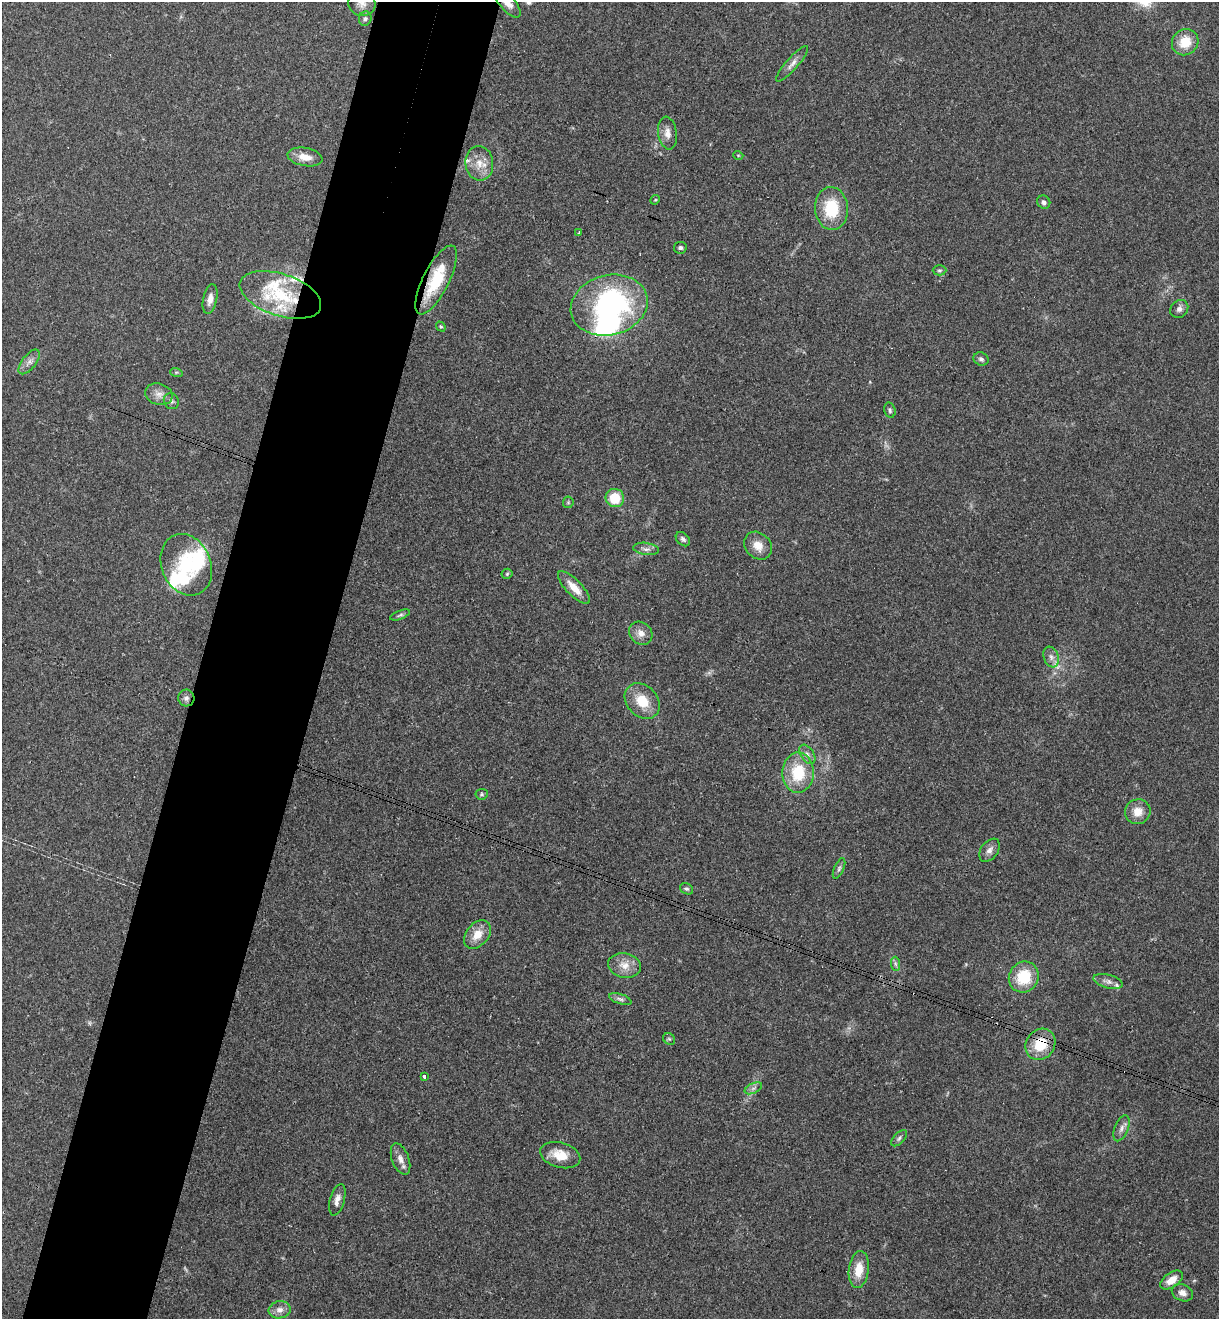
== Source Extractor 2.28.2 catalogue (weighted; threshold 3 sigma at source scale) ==
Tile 7 of 4 x 4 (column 3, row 2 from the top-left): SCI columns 2619-3835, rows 2659-3975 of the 5364 x 5313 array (HDU 1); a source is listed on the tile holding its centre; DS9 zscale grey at full resolution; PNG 1221 x 1321 px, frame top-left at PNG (2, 2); each listed source drawn as its Kron ellipse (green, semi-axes under 4 px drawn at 4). Shown black and unused: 10% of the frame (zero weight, under 3 of 4 exposures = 6% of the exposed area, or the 3 px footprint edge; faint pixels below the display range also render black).
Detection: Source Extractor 2.28.2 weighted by HDU 2 'WHT'; one run over the whole footprint, this tile lists its part. Background 0.188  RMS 0.0075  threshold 0.0338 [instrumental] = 3 sigma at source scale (4.5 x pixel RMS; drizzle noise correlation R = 1.50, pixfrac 1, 0.05/0.05 arcsec/px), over >= 5 px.
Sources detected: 78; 2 too faint to see at this stretch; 2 inside a brighter object's white glare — neither listed nor drawn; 8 inside a brighter listed object's ellipse — not listed separately; the other 66 listed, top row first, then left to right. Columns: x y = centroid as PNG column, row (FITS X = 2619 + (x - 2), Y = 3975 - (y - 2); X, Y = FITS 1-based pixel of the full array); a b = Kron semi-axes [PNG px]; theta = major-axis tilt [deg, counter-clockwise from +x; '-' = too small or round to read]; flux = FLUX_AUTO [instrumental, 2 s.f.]
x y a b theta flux
507 2 19 7 -51 7.7
362 4 13 12 - 5.7
365 19 7 6 - 1.8
1185 42 14 12 43 16
792 64 23 6 48 4.9
667 133 16 9 -81 6.1
738 155 5 3 - 0.56
305 157 17 9 -10 8.5
479 163 17 14 -84 11
655 200 5 4 - 0.75
1044 202 7 6 - 2.5
831 208 21 16 -87 32
579 233 3 3 - 1.1
680 248 6 6 - 1.7
939 270 7 5 1 1.4
436 280 38 13 63 38
280 295 42 21 -18 45
210 299 15 7 77 5.6
609 305 39 30 14 140
1179 309 10 8 44 3.1
441 327 5 4 - 0.94
981 359 8 6 -26 2.2
29 362 15 7 52 4.3
176 372 6 4 -17 0.99
159 394 14 10 -17 6.1
171 401 8 7 - 2.3
890 410 8 5 -74 1.7
615 498 9 9 - 19
568 502 6 5 - 1
683 539 8 6 -44 2.1
758 546 15 12 -46 9.2
646 549 13 6 -8 3.3
186 565 32 24 -67 41
507 574 5 5 - 1.1
574 588 21 8 -46 11
400 615 10 4 21 1.7
641 633 12 10 -43 6
1051 657 11 7 -71 3.8
186 698 8 8 - 2.6
642 701 20 15 -45 18
807 754 11 6 -56 3.2
798 773 20 16 89 31
482 794 6 5 - 1.3
1138 812 13 12 - 9.3
989 850 13 8 53 4.3
839 869 11 5 67 1.9
687 889 7 5 -27 1.5
477 934 16 11 50 12
895 964 7 4 -88 1.7
624 965 16 12 -10 9.2
1024 977 16 14 56 26
1108 981 15 6 -15 3.6
620 999 11 5 -19 2.4
669 1039 6 5 - 1.4
1040 1044 16 14 53 22
424 1076 3 3 - 2.5
753 1088 9 5 26 2.3
1121 1128 14 7 67 3.9
899 1138 10 5 46 2
560 1155 20 12 -16 14
400 1159 16 8 -69 5.3
337 1200 16 7 75 5.1
859 1270 18 10 83 13
1172 1280 12 7 36 9.4
1182 1293 11 8 -24 5
280 1310 11 8 8 5
Overlapping masked pixels (flux is a lower limit): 4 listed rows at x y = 507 2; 436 280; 280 295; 1040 1044
Isophote crosses this tile's border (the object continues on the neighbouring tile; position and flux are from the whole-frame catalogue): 2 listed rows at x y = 507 2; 362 4